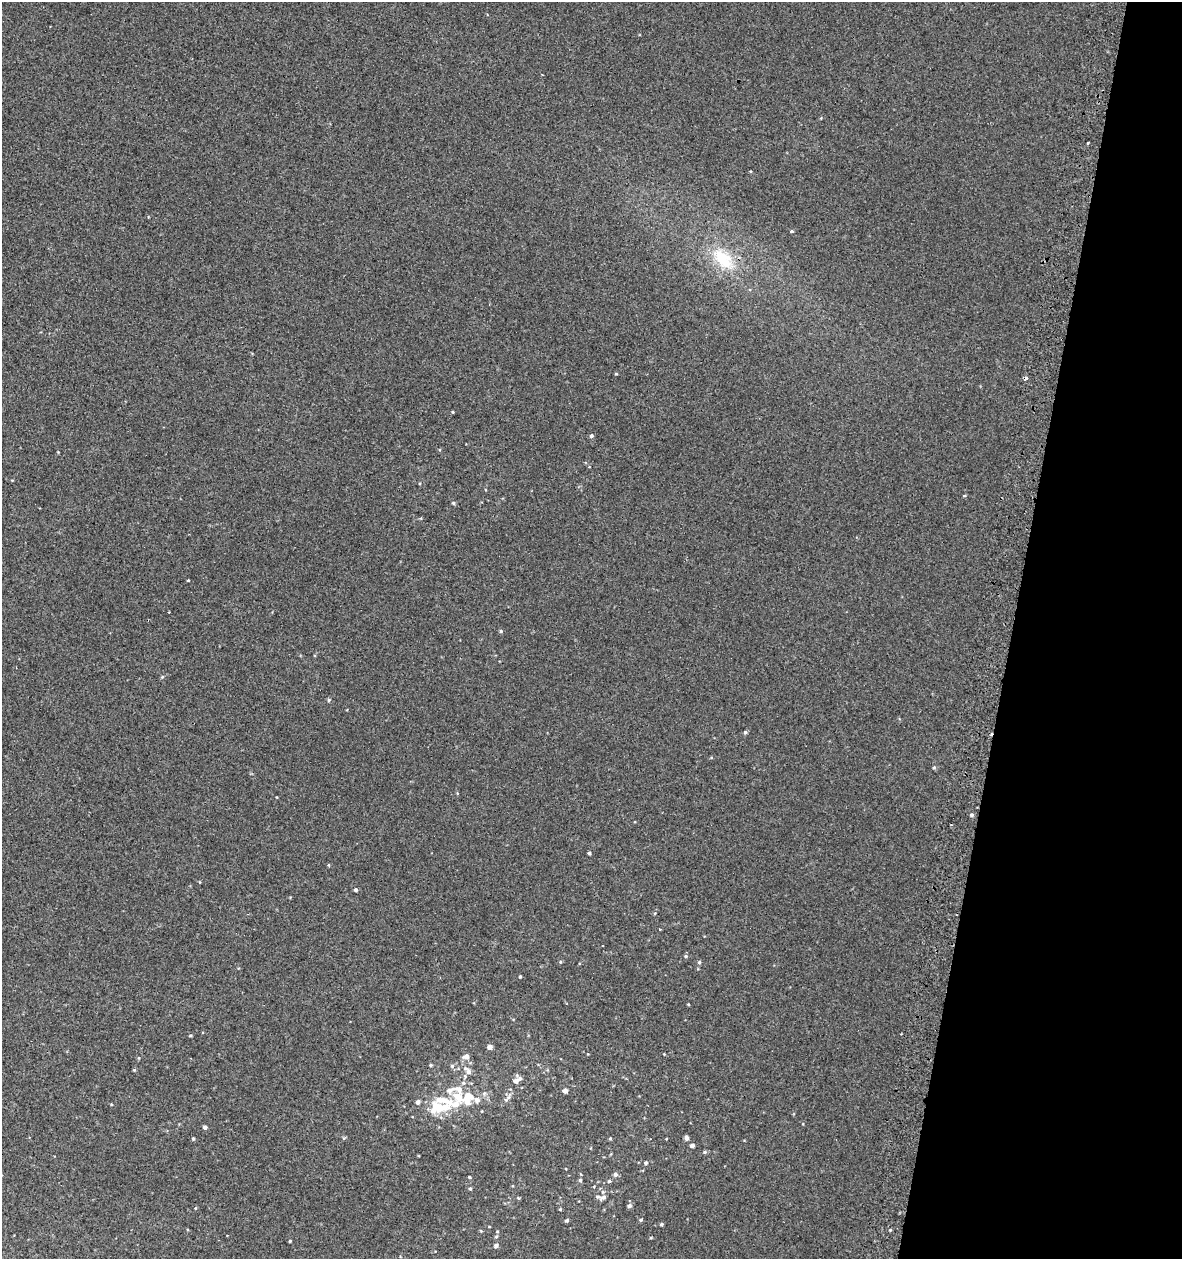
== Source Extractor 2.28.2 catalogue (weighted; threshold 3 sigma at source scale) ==
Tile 8 of 4 x 4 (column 4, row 2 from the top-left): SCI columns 3872-5051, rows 2557-3813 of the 5318 x 5112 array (HDU 1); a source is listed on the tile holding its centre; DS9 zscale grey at full resolution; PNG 1184 x 1261 px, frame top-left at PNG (2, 2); no overlay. Shown black and unused: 14% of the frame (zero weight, under 2 of 3 exposures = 3% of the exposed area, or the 3 px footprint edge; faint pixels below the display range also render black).
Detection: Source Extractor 2.28.2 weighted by HDU 2 'WHT'; one run over the whole footprint, this tile lists its part. Background 0.00179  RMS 0.0054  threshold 0.0245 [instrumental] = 3 sigma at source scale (4.5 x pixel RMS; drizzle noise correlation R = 1.50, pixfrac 1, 0.0396/0.0396 arcsec/px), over >= 5 px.
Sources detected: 76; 2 cosmic-ray / hot-pixel residue — not listed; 9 inside a brighter listed object's ellipse — not listed separately; the other 65 listed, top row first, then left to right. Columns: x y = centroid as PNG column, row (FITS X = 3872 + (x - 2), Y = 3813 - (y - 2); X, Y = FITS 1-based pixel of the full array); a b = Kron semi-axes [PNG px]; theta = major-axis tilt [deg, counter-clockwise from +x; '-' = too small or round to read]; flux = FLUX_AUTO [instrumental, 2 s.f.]
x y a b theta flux
1088 143 3 2 - 0.87
791 231 4 3 - 3.6
723 259 39 20 -44 23
616 374 5 3 - 0.48
453 412 4 3 - 0.43
591 436 5 4 - 1
964 496 4 3 - 0.53
453 503 5 4 - 0.86
188 581 3 3 - 1.7
168 612 3 2 - 0.4
501 631 5 5 - 0.73
162 677 5 4 - 0.58
329 700 5 4 - 0.69
745 732 4 4 - 0.92
934 767 5 4 - 0.64
971 815 4 4 - 1.1
589 853 3 3 - 0.88
328 865 5 3 - 0.43
355 890 4 4 - 1.1
655 913 4 3 - 0.49
686 956 5 4 - 0.71
560 962 5 3 - 0.56
699 962 5 5 - 0.79
520 976 3 3 - 0.6
688 1004 5 3 - 0.41
190 1035 4 3 - 0.51
490 1047 4 4 - 3.1
664 1054 3 3 - 0.33
466 1056 7 6 - 2.5
431 1065 4 4 - 0.59
452 1066 6 6 - 0.97
134 1070 4 4 - 0.5
468 1072 8 6 -68 2.4
516 1081 6 6 - 2.5
450 1090 9 7 34 2.8
565 1091 4 4 - 2.9
509 1097 6 5 - 1.2
468 1098 19 12 76 8.9
418 1102 5 4 - 1.8
111 1104 4 3 - 0.53
455 1104 12 7 25 4.3
437 1107 20 16 43 13
205 1127 4 4 - 1.4
610 1138 4 3 - 0.61
687 1138 5 4 - 1.8
193 1139 4 4 - 0.58
692 1146 4 4 - 1.8
705 1152 5 4 - 0.76
646 1163 4 4 - 0.86
615 1174 5 5 - 1.5
470 1177 4 3 - 0.62
580 1180 5 4 - 0.89
609 1181 4 4 - 0.78
470 1188 5 4 - 0.82
603 1197 9 5 27 1.8
629 1205 5 4 - 1.5
195 1208 5 3 - 0.46
560 1209 4 4 - 0.56
567 1220 5 4 - 0.88
641 1220 5 4 - 0.67
661 1224 4 4 - 0.78
890 1230 4 4 - 0.48
651 1238 4 3 - 0.49
290 1241 3 3 - 0.58
496 1246 6 5 - 1.1